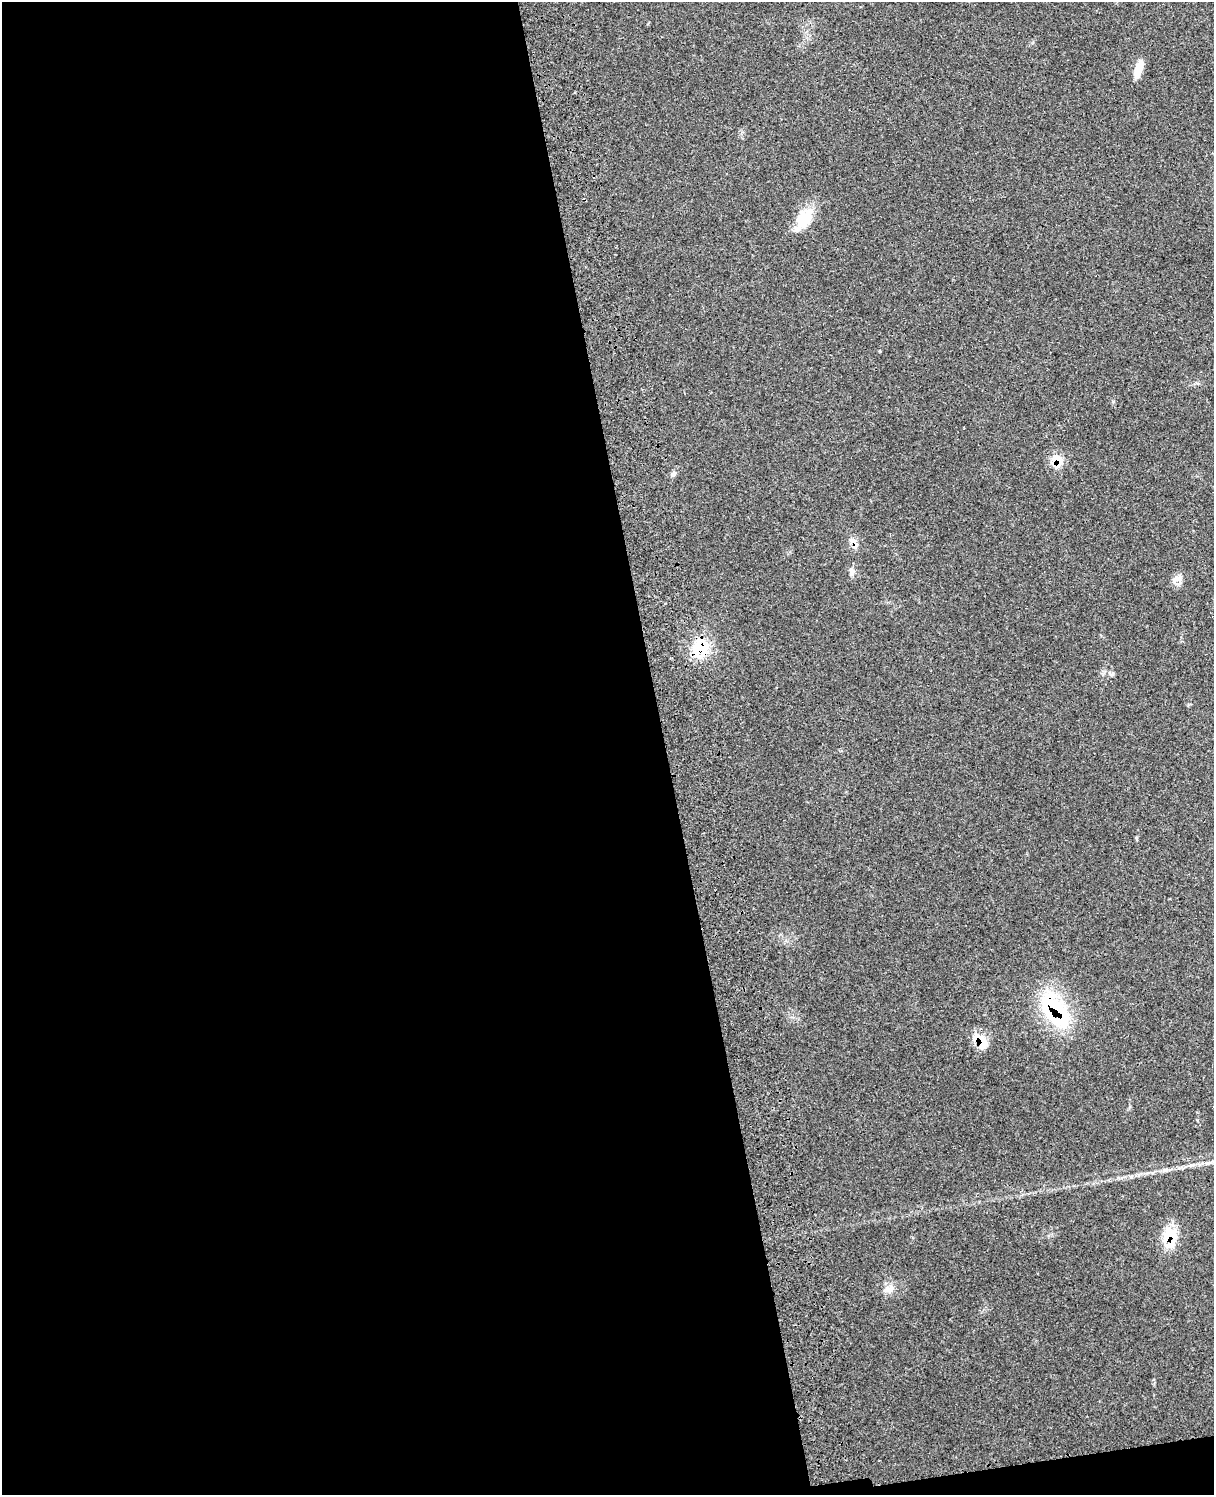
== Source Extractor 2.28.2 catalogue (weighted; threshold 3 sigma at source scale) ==
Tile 9 of 4 x 3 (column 1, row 3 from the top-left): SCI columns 114-1325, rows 172-1664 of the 5082 x 4924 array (HDU 1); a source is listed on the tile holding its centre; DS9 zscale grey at full resolution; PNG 1216 x 1497 px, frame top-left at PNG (2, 2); no overlay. Shown black and unused: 55% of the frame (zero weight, under 3 of 4 exposures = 6% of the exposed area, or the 3 px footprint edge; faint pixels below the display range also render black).
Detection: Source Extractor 2.28.2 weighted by HDU 2 'WHT'; one run over the whole footprint, this tile lists its part. Background 0.234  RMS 0.0086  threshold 0.0388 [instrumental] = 3 sigma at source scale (4.5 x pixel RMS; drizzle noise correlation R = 1.50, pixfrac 1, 0.05/0.05 arcsec/px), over >= 5 px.
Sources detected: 13; all 13 listed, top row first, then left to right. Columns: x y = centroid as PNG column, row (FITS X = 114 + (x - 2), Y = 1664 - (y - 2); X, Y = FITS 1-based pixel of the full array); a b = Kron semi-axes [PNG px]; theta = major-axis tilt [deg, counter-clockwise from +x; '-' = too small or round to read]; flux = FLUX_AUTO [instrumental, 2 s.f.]
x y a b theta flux
1138 69 19 7 73 13
804 218 28 18 54 22
1057 460 16 10 -49 12
673 474 8 6 44 2.1
853 541 11 6 -24 3.9
852 571 12 6 -80 3.2
1177 579 14 11 31 6.3
700 648 24 22 58 30
1111 673 10 4 -10 2.2
1055 1009 47 24 -53 82
980 1040 24 12 -45 15
1170 1237 25 17 83 24
890 1289 14 7 22 5.3
Overlapping masked pixels (flux is a lower limit): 6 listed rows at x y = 1057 460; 853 541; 700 648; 1055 1009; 980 1040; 1170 1237
Unlisted compact peaks at least as high as the median listed source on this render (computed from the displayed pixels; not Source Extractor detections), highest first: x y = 1131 1177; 1113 401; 1197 1120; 1136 838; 880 351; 1152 1173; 1164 1170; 1130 1106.